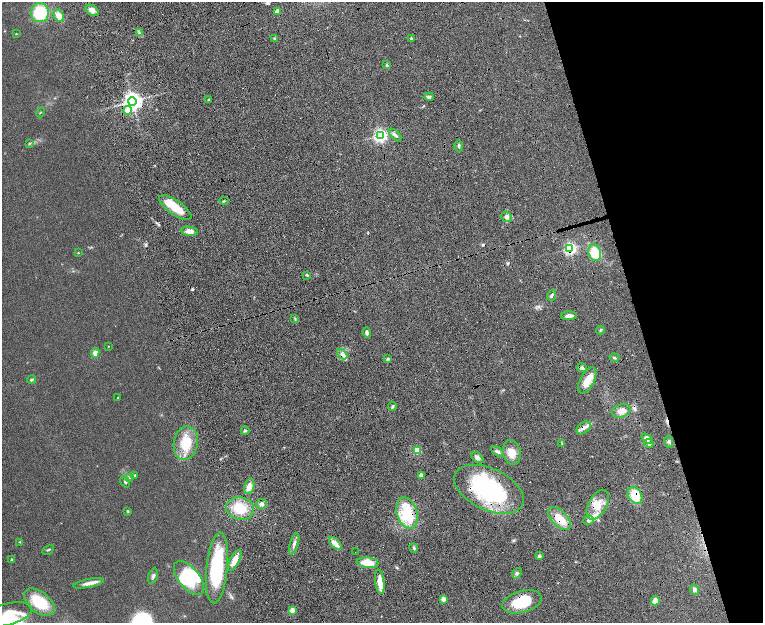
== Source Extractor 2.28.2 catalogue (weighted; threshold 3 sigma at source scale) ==
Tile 12 of 4 x 4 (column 4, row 3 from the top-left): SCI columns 4621-6141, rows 1559-2799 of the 6199 x 5478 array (HDU 1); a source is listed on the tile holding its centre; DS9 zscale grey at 2 x 2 block average (1 PNG px = mean of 2 x 2 image px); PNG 765 x 625 px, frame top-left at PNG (2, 2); each listed source drawn as its Kron ellipse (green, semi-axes under 4 px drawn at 4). Shown black and unused: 19% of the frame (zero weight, under 8 of 16 exposures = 4% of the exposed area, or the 3 px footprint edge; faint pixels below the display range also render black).
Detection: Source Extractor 2.28.2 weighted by HDU 2 'WHT'; one run over the whole footprint, this tile lists its part. Background 0.0564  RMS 0.004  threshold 0.0164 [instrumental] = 3 sigma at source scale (4.09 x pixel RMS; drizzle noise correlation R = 1.36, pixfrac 0.8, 0.05/0.05 arcsec/px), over >= 5 px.
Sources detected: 106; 4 inside a brighter object's white glare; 4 cosmic-ray / hot-pixel residue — neither listed nor drawn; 8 inside a brighter listed object's ellipse — not listed separately; the other 90 listed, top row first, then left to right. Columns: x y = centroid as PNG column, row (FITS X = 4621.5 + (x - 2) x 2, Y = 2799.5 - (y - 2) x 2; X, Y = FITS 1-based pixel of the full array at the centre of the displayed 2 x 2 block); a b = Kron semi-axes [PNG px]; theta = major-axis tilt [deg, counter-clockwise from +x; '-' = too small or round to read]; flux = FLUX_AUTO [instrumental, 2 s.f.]
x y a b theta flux
92 10 7 5 -34 5.5
277 11 3 2 - 9.6
40 13 9 9 - 39
59 16 6 4 -58 11
139 33 3 3 - 1.1
16 34 3 2 - 0.46
274 38 3 2 - 0.67
411 39 3 3 - 1.1
387 65 3 3 - 1.1
429 97 4 4 - 2.1
208 100 3 2 - 0.94
132 101 4 4 - 510
127 110 4 3 - 9.9
40 112 5 2 - 0.42
395 135 8 3 -45 2.6
380 136 3 3 - 210
29 144 4 3 - 0.83
459 146 5 3 - 1.4
224 201 4 2 - 0.73
175 207 19 7 -34 18
506 217 6 5 - 3.7
190 231 8 4 -6 6.1
570 248 3 3 - 160
78 253 3 2 - 0.45
595 253 8 6 -73 18
307 275 3 2 - 1
552 295 6 3 66 1.3
569 316 8 4 2 3.8
295 318 4 2 - 0.75
600 330 4 3 - 1.1
367 333 5 3 - 2.7
108 346 3 2 - 0.31
95 353 5 4 - 4.2
342 354 6 4 -46 2.8
615 358 5 2 - 1
388 359 3 3 - 0.92
582 368 5 4 - 2
31 380 4 3 - 1.3
587 380 14 7 62 12
118 398 2 2 - 0.4
392 407 4 3 - 1.5
621 411 9 6 16 5.8
584 428 8 5 38 3.9
245 431 4 3 - 1.2
647 438 6 4 -32 3.5
669 442 6 3 -77 1.7
186 443 17 12 80 25
562 443 3 2 - 0.68
649 444 4 3 - 2.4
417 450 3 3 - 33
497 451 7 4 -29 2.3
512 452 12 9 -79 9.7
477 457 7 3 -37 2.3
135 475 2 2 - 0.72
421 475 3 3 - 3.5
130 477 4 2 - 0.67
125 482 6 4 -51 1.6
249 487 8 5 75 6.9
489 489 37 20 -25 97
635 495 9 6 -60 19
261 504 5 5 - 3.1
598 505 16 9 61 14
240 508 14 11 -15 21
127 511 3 3 - 0.65
407 513 16 10 -73 41
560 519 14 7 -46 18
589 520 5 4 - 2.3
20 542 3 2 - 0.51
335 543 8 4 -45 6.5
294 544 11 3 73 3.4
414 548 4 3 - 1.3
48 550 6 3 29 1.1
355 552 2 2 - 0.26
539 556 3 3 - 2.2
12 560 3 3 - 0.94
235 560 11 5 62 7.4
368 563 11 5 -6 15
217 568 35 10 84 55
517 573 6 3 51 1.7
153 576 8 4 74 1.9
189 578 20 10 -51 28
380 582 12 4 -82 9.7
89 583 16 4 12 5.3
695 590 5 4 - 2.9
443 599 3 2 - 13
655 601 5 4 - 6.5
39 602 18 10 -38 31
522 602 20 11 15 33
292 610 3 2 - 12
8 614 24 10 16 19
Overlapping masked pixels (flux is a lower limit): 7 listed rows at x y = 570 248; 584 428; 489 489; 635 495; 598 505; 407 513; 560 519
Isophote crosses this tile's border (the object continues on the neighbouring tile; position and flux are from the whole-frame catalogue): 1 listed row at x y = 8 614
Diffuse or blended objects may show on this block-average render without a row.